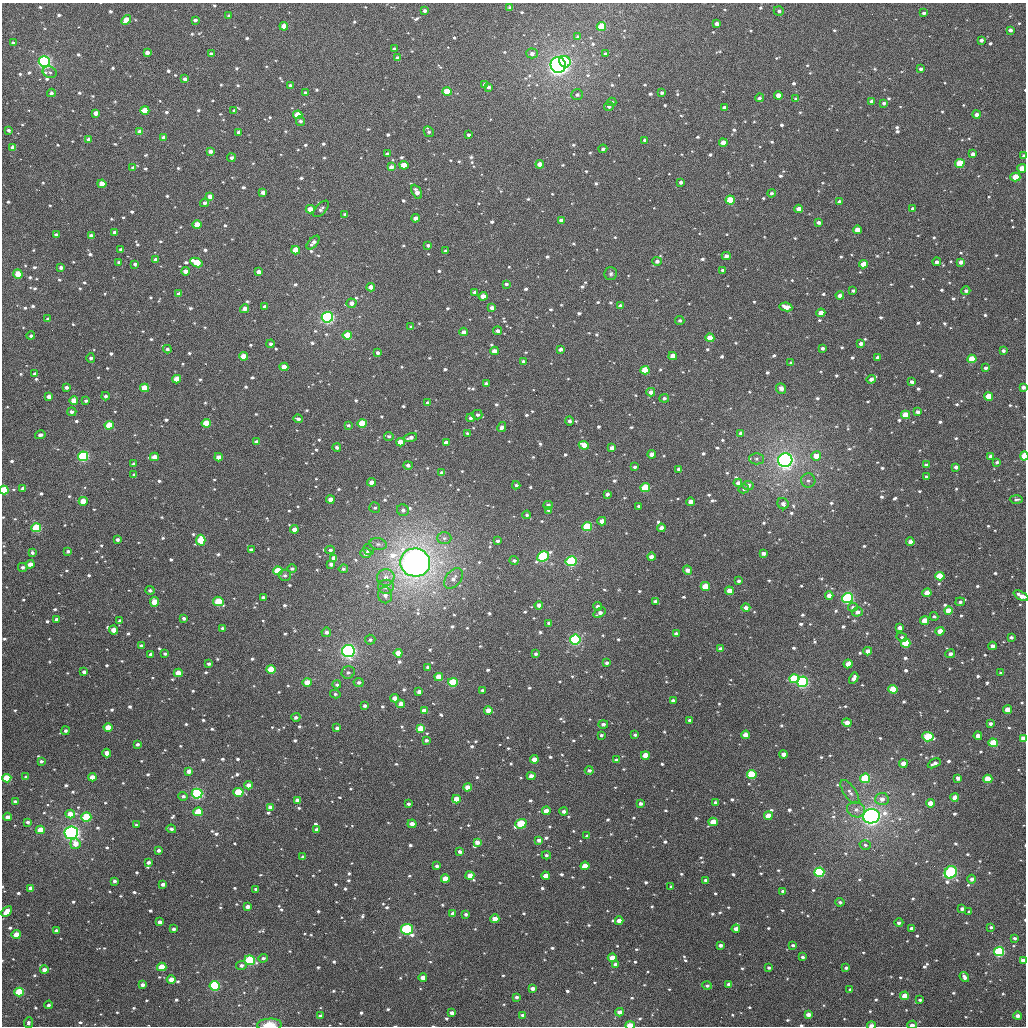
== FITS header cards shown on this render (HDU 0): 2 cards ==
NAXIS1  =                 1024
NAXIS2  =                 1024

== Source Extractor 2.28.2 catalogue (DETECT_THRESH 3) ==
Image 1024 x 1024 px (HDU 0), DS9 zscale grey, 1 PNG px = 1 image px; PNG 1028 x 1028 px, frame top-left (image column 1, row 1024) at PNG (2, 3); each listed source drawn as its Kron ellipse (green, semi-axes under 4 px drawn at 4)
Background 1590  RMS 42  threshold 127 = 3 sigma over >= 5 px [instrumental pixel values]
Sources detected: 1094; of the 1094, the 500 brightest by FLUX_AUTO listed and drawn (594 fainter detections omitted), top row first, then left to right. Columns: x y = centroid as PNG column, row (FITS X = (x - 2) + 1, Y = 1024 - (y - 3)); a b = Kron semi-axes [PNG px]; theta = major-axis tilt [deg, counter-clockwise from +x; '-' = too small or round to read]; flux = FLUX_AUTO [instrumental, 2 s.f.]
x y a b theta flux
510 8 4 3 - 7.4e+03
425 11 4 3 - 8.9e+03
779 11 5 5 - 6.5e+03
924 13 3 3 - 7.2e+03
229 16 4 3 - 6.1e+03
126 20 6 4 47 4.1e+04
195 20 4 3 - 7.6e+03
716 23 4 3 - 1.3e+04
284 26 4 4 - 3.5e+04
601 26 4 4 - 9.9e+04
1010 30 4 3 - 1.0e+04
578 37 4 4 - 7.8e+03
981 40 4 3 - 9.3e+03
13 43 4 3 - 6.0e+03
394 49 4 3 - 6.4e+03
147 53 4 4 - 1.4e+04
532 53 5 5 - 1.2e+04
211 54 4 3 - 9.5e+03
605 54 3 3 - 7.7e+03
397 58 4 3 - 8.7e+03
44 61 5 5 - 4.7e+05
565 62 6 5 - 1.7e+05
558 65 8 7 - 9.8e+05
921 69 4 3 - 9.3e+03
50 72 7 5 -22 7.2e+03
185 79 4 3 - 1.2e+04
485 84 4 3 - 8.9e+03
290 86 4 3 - 1.1e+04
488 87 4 3 - 8.9e+03
447 91 4 4 - 6.9e+04
51 93 4 4 - 7.8e+03
306 93 4 3 - 7.0e+03
662 93 4 3 - 6.1e+03
577 95 6 5 - 6.7e+03
778 95 4 4 - 2.7e+04
759 98 4 4 - 6.7e+03
796 99 4 3 - 8.6e+03
871 101 4 4 - 1.0e+04
612 102 4 3 - 5.9e+03
884 103 4 3 - 6.5e+03
609 106 5 4 - 7.6e+03
724 107 4 3 - 7.2e+03
145 110 4 4 - 4.8e+04
234 111 4 3 - 7.9e+03
96 113 4 3 - 1.8e+04
976 114 4 3 - 1.2e+04
298 115 4 4 - 6.4e+04
300 121 4 4 - 6.3e+03
8 130 4 3 - 6.3e+03
140 132 4 4 - 2.0e+04
238 132 4 4 - 7.2e+03
429 132 6 4 -62 7.8e+03
468 135 3 3 - 5.9e+03
164 138 4 3 - 1.4e+04
88 139 4 3 - 1.2e+04
645 140 4 3 - 8.9e+03
723 143 4 4 - 2.3e+04
13 147 4 4 - 2.3e+04
603 149 4 4 - 7.8e+03
210 151 4 3 - 1.1e+04
387 154 4 3 - 5.8e+03
973 154 4 4 - 1.3e+04
1024 156 3 3 - 8.1e+03
231 158 4 4 - 7.5e+03
960 163 5 4 - 9.3e+04
540 164 4 4 - 2.5e+04
404 165 4 4 - 6.6e+04
391 167 4 3 - 1.6e+04
133 168 4 3 - 9.2e+03
1022 168 4 4 - 3.6e+04
1015 177 5 4 - 5.2e+04
681 182 3 3 - 8.5e+03
102 184 4 4 - 4.0e+04
263 192 4 4 - 1.6e+04
417 192 7 4 -62 1.7e+04
771 193 4 4 - 5.9e+03
210 196 4 4 - 1.9e+04
730 200 4 4 - 8.2e+04
839 201 4 3 - 7.0e+03
204 203 4 4 - 1.1e+04
310 209 4 4 - 2.9e+04
321 209 10 5 48 8.8e+03
799 209 4 4 - 2.5e+04
913 209 4 3 - 8.9e+03
345 214 3 3 - 6.4e+03
415 218 4 3 - 1.7e+04
561 220 4 3 - 1.2e+04
818 222 4 3 - 8.8e+03
197 225 4 4 - 4.4e+04
857 230 4 4 - 2.6e+04
114 232 4 3 - 9.8e+03
56 235 4 3 - 1.0e+04
91 235 4 3 - 1.2e+04
313 243 8 4 49 1.1e+04
428 245 4 3 - 7.0e+03
121 250 4 3 - 1.1e+04
296 250 4 4 - 5.4e+04
446 251 3 3 - 6.8e+03
726 256 4 4 - 1.5e+04
156 259 4 4 - 8.0e+03
657 261 4 4 - 1.0e+04
119 262 3 3 - 6.6e+03
196 262 6 4 -27 7.8e+04
937 262 4 4 - 1.1e+04
961 262 4 3 - 1.6e+04
135 264 3 3 - 6.9e+03
863 264 4 4 - 3.7e+04
61 267 4 3 - 1.0e+04
723 270 4 3 - 6.6e+03
185 271 4 4 - 2.0e+04
258 272 4 4 - 1.8e+04
18 274 5 4 - 6.2e+04
611 274 6 6 - 6.5e+03
506 284 4 3 - 7.0e+03
371 287 4 4 - 2.0e+04
853 291 4 3 - 6.2e+03
966 291 4 4 - 8.1e+03
475 292 4 4 - 1.3e+04
179 294 4 3 - 1.6e+04
840 295 4 3 - 1.5e+04
483 296 4 4 - 2.8e+04
351 303 5 4 - 1.7e+04
264 306 3 3 - 6.1e+03
620 306 4 4 - 1.6e+04
786 307 6 4 -10 2.7e+04
492 308 4 4 - 1.5e+04
244 309 5 4 - 1.3e+04
821 313 4 4 - 3.4e+04
327 317 5 5 - 6.2e+05
48 319 4 3 - 9.8e+03
680 320 4 4 - 5.9e+03
411 327 4 3 - 8.7e+03
497 331 4 4 - 9.4e+03
463 332 4 4 - 1.7e+04
347 335 5 4 - 6.1e+04
31 336 4 4 - 6.2e+03
710 338 4 4 - 4.7e+04
271 344 4 4 - 7.4e+03
861 344 4 3 - 1.3e+04
822 348 4 3 - 8.0e+03
167 349 4 4 - 7.8e+03
561 349 4 3 - 1.1e+04
494 351 4 4 - 2.1e+04
1003 351 4 3 - 8.9e+03
377 353 4 4 - 7.2e+03
244 356 4 4 - 4.3e+04
673 356 4 4 - 3.1e+04
878 357 4 3 - 7.4e+03
91 358 5 3 - 7.9e+03
972 359 4 4 - 8.9e+04
524 362 4 3 - 1.2e+04
791 363 4 3 - 8.0e+03
284 367 4 4 - 3.6e+04
986 368 4 4 - 7.6e+03
645 370 4 4 - 8.8e+04
35 374 4 3 - 9.6e+03
177 379 4 4 - 5.4e+04
871 379 4 4 - 1.5e+04
912 382 4 3 - 7.9e+03
486 384 4 4 - 1.1e+04
66 387 4 3 - 1.0e+04
1023 387 4 3 - 1.1e+04
145 388 4 4 - 8.7e+04
781 389 5 5 - 1.7e+04
651 392 4 4 - 1.9e+04
105 396 4 4 - 7.0e+03
989 396 4 4 - 8.0e+04
49 397 4 4 - 1.8e+04
664 398 4 4 - 6.6e+03
74 401 4 4 - 3.9e+04
86 401 4 3 - 6.6e+03
427 403 4 3 - 1.2e+04
72 412 4 4 - 9.7e+03
918 412 4 3 - 1.1e+04
477 415 5 5 - 8.0e+03
906 415 4 4 - 7.1e+04
470 418 4 4 - 7.1e+03
298 419 4 4 - 9.0e+03
570 421 4 4 - 9.0e+03
206 423 4 4 - 7.5e+04
362 423 4 4 - 1.1e+05
109 425 4 4 - 6.8e+04
348 425 4 3 - 6.2e+03
502 427 5 4 - 9.6e+03
467 433 3 3 - 6.1e+03
741 433 4 4 - 1.1e+04
40 435 5 4 - 1.0e+04
389 436 5 4 - 6.4e+03
410 437 6 4 17 1.2e+04
256 442 4 4 - 1.5e+04
400 442 4 4 - 3.7e+04
446 443 4 4 - 2.1e+04
584 445 5 4 - 4.2e+04
337 447 4 4 - 7.7e+03
612 448 4 4 - 1.9e+04
652 454 4 3 - 1.8e+04
83 456 5 5 - 2.9e+05
816 456 5 4 - 3.8e+04
991 456 4 4 - 1.3e+04
1024 456 4 3 - 1.4e+05
154 457 4 4 - 3.0e+04
218 457 4 4 - 2.0e+04
756 459 7 5 -2 7.5e+03
785 460 7 7 - 1.2e+06
997 462 4 3 - 6.5e+03
134 464 4 3 - 9.0e+03
408 465 5 4 - 8.9e+03
926 465 4 3 - 1.0e+04
635 467 3 3 - 6.6e+03
956 467 4 3 - 1.1e+04
678 469 3 3 - 6.2e+03
442 473 4 3 - 1.4e+04
134 474 4 3 - 6.5e+03
926 477 4 3 - 6.3e+03
808 481 7 7 - 9.7e+03
371 482 4 4 - 1.8e+04
738 483 4 4 - 1.3e+04
516 485 4 3 - 6.4e+03
748 485 5 4 - 1.2e+04
23 488 3 3 - 7.5e+03
645 488 5 4 - 1.6e+05
744 489 5 4 - 6.0e+03
4 490 4 4 - 1.2e+05
607 494 4 3 - 8.8e+03
1016 499 6 4 -2 6.7e+03
330 500 4 4 - 3.1e+04
83 501 4 4 - 5.2e+04
690 502 4 4 - 2.0e+04
783 504 6 5 - 1.4e+04
548 505 4 4 - 9.3e+03
639 506 3 3 - 6.5e+03
375 508 5 5 - 5.9e+03
403 510 6 5 - 8.8e+03
549 510 4 4 - 7.6e+03
527 515 4 4 - 6.2e+03
602 521 4 4 - 2.3e+04
587 526 5 4 - 1.2e+05
36 528 5 4 - 1.4e+05
661 528 4 3 - 1.4e+04
294 529 4 4 - 2.2e+04
444 538 7 6 - 9.3e+03
117 539 4 3 - 8.7e+03
201 540 5 4 - 8.8e+04
498 541 3 3 - 8.2e+03
910 542 4 4 - 1.8e+04
378 544 8 5 -9 9.3e+03
251 550 4 3 - 8.7e+03
330 550 5 4 - 6.2e+03
368 550 6 5 - 8.2e+03
68 551 4 3 - 7.5e+03
32 553 4 3 - 6.5e+03
366 553 5 5 - 1.9e+04
763 553 4 3 - 1.1e+04
543 556 6 5 - 3.7e+05
651 557 4 4 - 1.9e+04
334 558 4 4 - 2.4e+04
514 561 4 4 - 8.3e+03
571 561 5 5 - 2.4e+05
415 562 15 14 - 2.2e+06
30 564 4 3 - 2.3e+04
331 564 4 3 - 9.9e+03
23 567 5 4 - 7.2e+03
292 569 5 4 - 6.5e+03
343 569 4 4 - 5.9e+03
687 570 4 4 - 1.7e+04
278 571 5 4 - 1.3e+05
285 575 6 5 - 7.8e+03
940 576 4 4 - 9.5e+04
386 577 9 8 - 2.0e+04
453 578 12 7 52 1.7e+04
739 581 3 3 - 7.4e+03
386 587 8 7 - 1.6e+04
705 587 4 4 - 6.4e+04
150 590 4 4 - 7.5e+03
729 591 4 4 - 3.4e+04
927 593 4 4 - 3.9e+04
385 595 8 7 - 1.4e+04
829 595 4 4 - 2.2e+04
1021 596 8 4 -27 2.4e+04
263 597 4 3 - 7.0e+03
848 598 5 5 - 3.6e+05
218 601 5 4 - 1.0e+05
655 601 4 3 - 6.8e+03
154 602 5 4 - 4.9e+04
960 602 5 4 - 7.7e+03
539 605 4 4 - 1.5e+04
597 606 4 3 - 1.0e+04
853 607 5 4 - 1.2e+04
746 608 4 4 - 1.2e+04
948 610 4 4 - 3.9e+04
857 612 5 4 - 1.6e+04
600 613 7 4 34 1.4e+04
934 616 4 4 - 6.0e+03
184 618 4 3 - 8.4e+03
57 620 4 3 - 1.2e+04
120 621 4 3 - 1.3e+04
925 621 4 4 - 4.7e+04
549 623 4 3 - 6.7e+03
222 628 4 3 - 6.9e+03
900 628 4 4 - 1.7e+04
113 630 4 4 - 3.2e+04
940 631 4 4 - 3.1e+04
326 632 5 4 - 9.7e+03
676 634 4 3 - 7.6e+03
902 637 5 4 - 8.4e+03
1011 637 4 3 - 6.7e+03
370 640 5 5 - 6.4e+03
575 640 5 5 - 4.5e+05
906 643 5 4 - 1.1e+05
141 646 4 3 - 9.9e+03
992 646 4 4 - 1.6e+04
721 649 4 4 - 1.5e+04
348 651 6 6 - 8.6e+05
868 651 4 4 - 2.2e+04
398 653 4 4 - 4.3e+04
151 654 4 3 - 1.2e+04
165 654 4 3 - 6.2e+03
536 654 4 3 - 6.7e+03
950 654 5 4 - 9.5e+03
607 663 4 3 - 7.5e+03
209 664 4 3 - 6.3e+03
848 664 4 4 - 2.9e+04
428 667 4 3 - 1.1e+04
271 669 4 4 - 9.3e+04
84 672 4 3 - 1.1e+04
348 672 6 6 - 6.4e+03
178 673 4 4 - 4.7e+04
1001 673 4 3 - 7.1e+03
439 677 4 4 - 5.5e+04
854 678 6 4 60 1.5e+04
794 679 5 4 - 2.2e+05
307 682 4 4 - 4.0e+04
359 682 5 4 - 7.9e+03
453 682 5 4 - 1.6e+05
802 682 5 5 - 3.5e+05
337 685 4 4 - 6.3e+03
893 689 5 4 - 1.1e+05
482 690 4 3 - 6.5e+03
419 692 4 3 - 1.3e+04
335 694 5 4 - 5.9e+03
395 698 4 4 - 2.8e+04
673 701 4 3 - 1.3e+04
401 704 4 4 - 2.7e+04
365 706 3 3 - 8.1e+03
424 710 4 4 - 2.0e+04
488 710 4 4 - 2.6e+04
1008 710 4 4 - 4.9e+04
296 717 4 4 - 8.0e+03
689 720 3 3 - 6.5e+03
847 723 4 4 - 2.3e+04
990 723 4 3 - 9.6e+03
603 724 5 4 - 9.3e+03
108 728 4 4 - 6.2e+04
337 728 4 3 - 1.0e+04
421 729 4 4 - 6.7e+04
65 731 4 4 - 6.8e+03
601 735 4 3 - 6.0e+03
635 735 3 3 - 6.1e+03
745 735 4 4 - 3.1e+04
978 736 4 4 - 2.6e+04
928 737 5 4 - 1.3e+05
1023 738 4 4 - 3.2e+04
426 740 4 3 - 7.3e+03
993 743 5 4 - 9.7e+04
137 744 3 3 - 7.1e+03
107 753 4 4 - 2.4e+04
783 754 4 4 - 1.9e+04
645 755 4 4 - 5.2e+04
534 759 4 4 - 3.2e+04
616 760 4 3 - 9.5e+03
41 761 3 3 - 7.3e+03
934 763 7 4 26 1.2e+04
903 764 4 4 - 2.9e+04
589 770 4 4 - 8.2e+03
189 771 4 3 - 1.8e+04
752 774 5 4 - 1.7e+05
531 776 4 4 - 1.8e+04
26 777 4 3 - 9.4e+03
92 777 4 4 - 2.3e+04
7 778 5 4 - 8.7e+04
865 778 5 4 - 1.3e+05
958 778 4 3 - 1.4e+04
988 779 4 4 - 7.7e+04
248 785 4 4 - 1.9e+04
467 787 4 4 - 3.1e+04
238 792 5 4 - 1.6e+05
850 792 14 6 -56 1.5e+04
197 794 5 5 - 4.9e+05
183 796 4 4 - 8.3e+03
955 797 4 4 - 2.9e+04
456 799 4 4 - 3.6e+04
882 799 7 6 - 1.9e+04
297 800 4 3 - 1.7e+04
15 801 4 3 - 7.6e+03
715 802 4 4 - 7.1e+03
640 803 4 3 - 1.0e+04
930 803 4 4 - 3.1e+04
408 804 3 3 - 6.7e+03
270 807 4 4 - 1.5e+04
856 810 9 7 -16 1.6e+04
546 811 4 4 - 3.6e+04
564 811 4 4 - 1.1e+04
198 812 5 4 - 9.2e+04
70 814 5 4 - 3.6e+04
768 816 4 4 - 4.6e+04
871 816 8 7 - 1.2e+06
7 817 4 3 - 1.8e+04
86 817 5 4 - 1.4e+05
28 822 4 3 - 7.8e+03
713 822 4 4 - 4.7e+04
412 824 4 4 - 1.8e+04
521 824 6 4 19 2.0e+05
136 825 3 3 - 6.6e+03
171 829 4 4 - 7.8e+03
40 830 4 4 - 5.7e+04
317 830 4 4 - 1.6e+04
71 833 7 6 - 6.8e+05
587 836 4 3 - 6.4e+03
539 840 4 3 - 1.3e+04
477 842 4 4 - 1.8e+04
75 844 5 5 - 3.0e+04
865 845 6 4 -16 5.9e+03
159 850 3 3 - 8.8e+03
459 851 4 4 - 8.5e+03
546 855 4 4 - 6.5e+03
303 857 4 3 - 1.0e+04
148 862 4 3 - 8.9e+03
437 866 3 3 - 8.5e+03
585 866 4 4 - 5.5e+04
819 872 5 4 - 4.0e+05
951 872 7 5 54 3.7e+05
470 876 4 4 - 3.7e+04
546 876 4 4 - 3.6e+04
445 879 4 4 - 5.1e+04
972 879 4 4 - 1.1e+04
706 880 4 3 - 9.7e+03
114 881 3 3 - 7.8e+03
163 884 4 3 - 1.3e+04
671 886 4 3 - 6.7e+03
31 888 4 4 - 3.2e+04
256 889 3 3 - 6.3e+03
783 891 4 3 - 1.2e+04
840 902 4 3 - 6.8e+03
247 907 4 3 - 1.6e+04
962 909 4 3 - 9.8e+03
7 911 6 4 44 4.5e+04
969 912 4 3 - 6.2e+03
453 914 4 4 - 2.0e+04
466 914 3 3 - 6.7e+03
495 919 4 4 - 3.2e+04
619 921 4 4 - 2.5e+04
159 922 4 3 - 1.3e+04
899 923 4 4 - 8.4e+03
991 927 4 3 - 6.0e+03
912 928 4 3 - 1.6e+04
174 929 4 3 - 7.8e+03
407 929 6 5 - 4.0e+05
736 929 4 4 - 2.1e+04
56 931 4 3 - 1.6e+04
16 934 4 4 - 4.1e+04
1015 938 3 3 - 6.2e+03
720 945 4 3 - 1.1e+04
793 945 4 3 - 6.4e+03
999 952 5 4 - 4.4e+05
802 957 3 3 - 6.5e+03
263 958 5 4 - 7.7e+03
612 958 4 4 - 3.3e+04
250 960 5 4 - 2.1e+05
1023 960 4 3 - 1.5e+04
615 964 4 4 - 1.2e+04
241 965 5 4 - 9.3e+03
162 967 4 4 - 6.9e+04
769 968 3 3 - 6.2e+03
846 968 4 3 - 8.2e+03
44 970 4 4 - 1.6e+04
964 977 5 4 - 1.1e+04
423 978 4 4 - 2.4e+04
171 980 4 4 - 3.3e+04
729 984 4 3 - 1.3e+04
143 985 4 3 - 1.3e+04
214 986 5 5 - 3.8e+05
707 986 5 4 - 8.0e+03
533 988 4 3 - 1.5e+04
850 990 4 3 - 7.0e+03
19 992 5 4 - 1.3e+05
905 996 4 4 - 4.0e+04
517 997 3 3 - 8.9e+03
920 1000 4 3 - 5.9e+03
49 1005 4 3 - 8.4e+03
620 1012 4 3 - 2.0e+04
452 1013 4 3 - 1.4e+04
808 1014 4 4 - 1.8e+04
523 1015 4 3 - 8.2e+03
320 1016 4 3 - 7.6e+03
1018 1016 4 4 - 1.7e+04
28 1023 5 4 - 7.4e+03
269 1025 12 6 3 4.0e+04
630 1025 4 3 - 7.1e+04
871 1025 4 3 - 1.7e+04
912 1025 5 3 - 1.0e+04
At the frame edge (FLAGS 8, measured only in part): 12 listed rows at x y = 1024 156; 1022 168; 1023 387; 1024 456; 4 490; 1021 596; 1023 738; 1023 960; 269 1025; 630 1025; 871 1025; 912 1025
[594 fainter detections neither listed nor drawn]

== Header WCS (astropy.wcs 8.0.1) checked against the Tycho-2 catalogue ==
Header WCS as astropy/WCSLIB reads it (applying the file's SIP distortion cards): RA---TAN-SIP/DEC--TAN-SIP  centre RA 02:41:23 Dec +19:53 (40.34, +19.89 deg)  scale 8.67 arcsec/px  FOV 148.0' x 148.0'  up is +178 deg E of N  parity flipped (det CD > 0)
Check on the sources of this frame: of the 60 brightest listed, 60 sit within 12.5 arcsec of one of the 180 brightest Tycho-2 stars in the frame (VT <= 11.83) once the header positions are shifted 0.24 arcsec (0.20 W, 0.14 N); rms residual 4.18 arcsec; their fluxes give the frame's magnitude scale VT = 22.82 - 2.5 log10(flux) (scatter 0.20 mag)
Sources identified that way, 195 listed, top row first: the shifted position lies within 12.5 arcsec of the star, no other Tycho-2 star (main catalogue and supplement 1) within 25.0 arcsec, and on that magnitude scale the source's flux lands within +1.5 / -3 mag of the star's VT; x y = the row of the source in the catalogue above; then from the Tycho-2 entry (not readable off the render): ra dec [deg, ICRS J2000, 3 dp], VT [Tycho-2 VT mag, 2 dp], TYC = Tycho-2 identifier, HIP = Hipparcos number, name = IAU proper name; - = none
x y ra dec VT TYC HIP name
126 20 41.380 +18.731 11.57 1226-1631-1 - -
284 26 40.979 +18.733 11.46 1226-1021-1 - -
601 26 40.172 +18.703 10.07 1226-234-1 - -
1010 30 39.133 +18.668 12.51 1219-1941-1 - -
147 53 41.324 +18.808 12.49 1226-1749-1 - -
397 58 40.687 +18.798 12.78 1226-659-1 - -
44 61 41.585 +18.838 8.34 1226-1551-1 12932 -
565 62 40.261 +18.792 9.53 1226-73-1 - -
447 91 40.558 +18.875 10.59 1226-304-1 - -
778 95 39.714 +18.850 11.69 1219-1246-1 - -
145 110 41.324 +18.947 11.23 1226-1619-1 - -
234 111 41.097 +18.940 12.53 1226-863-1 - -
96 113 41.449 +18.958 11.89 1226-1583-1 - -
976 114 39.208 +18.875 12.25 1219-202-1 - -
298 115 40.935 +18.945 10.54 1226-864-1 - -
140 132 41.335 +18.999 11.64 1226-1728-1 - -
645 140 40.049 +18.972 12.56 1226-1970-1 - -
723 143 39.850 +18.970 11.34 1219-1776-1 - -
13 147 41.657 +19.048 11.66 1226-1912-1 - -
973 154 39.213 +18.970 12.56 1219-822-1 - -
960 163 39.245 +18.994 10.23 1219-1642-1 12187 -
404 165 40.660 +19.057 10.78 1226-1050-1 - -
1022 168 39.086 +18.999 12.59 1219-1213-1 - -
1015 177 39.102 +19.021 11.01 1219-1522-1 - -
102 184 41.427 +19.128 11.42 1226-1525-1 - -
417 192 40.624 +19.121 11.95 1226-206-1 - -
210 196 41.151 +19.148 12.34 1226-976-1 - -
730 200 39.825 +19.107 10.34 1219-84-1 - -
310 209 40.894 +19.171 11.35 1226-955-1 - -
799 209 39.650 +19.122 11.73 1219-434-1 - -
415 218 40.625 +19.183 12.35 1226-614-1 - -
561 220 40.254 +19.174 12.56 1226-374-1 - -
197 225 41.181 +19.218 10.70 1226-906-1 - -
857 230 39.498 +19.165 12.21 1219-1150-1 - -
114 232 41.391 +19.243 12.46 1226-1539-1 - -
428 245 40.590 +19.247 12.45 1226-295-1 - -
296 250 40.927 +19.271 10.88 1226-860-1 - -
196 262 41.178 +19.309 10.85 1226-830-1 - -
135 264 41.336 +19.318 11.74 1226-1403-1 - -
863 264 39.478 +19.247 11.36 1219-149-1 - -
185 271 41.207 +19.331 12.00 1226-815-1 - -
18 274 41.633 +19.351 10.84 1226-1299-1 - -
371 287 40.733 +19.352 12.07 1226-805-1 - -
840 295 39.535 +19.325 12.22 1219-1037-1 - -
483 296 40.445 +19.364 11.37 1226-938-1 - -
620 306 40.094 +19.374 12.02 1226-984-1 - -
492 308 40.421 +19.391 12.69 1226-1960-1 - -
821 313 39.581 +19.370 11.32 1219-1666-1 - -
327 317 40.837 +19.429 8.36 1226-710-1 12709 -
463 332 40.491 +19.452 12.28 1226-909-1 - -
347 335 40.787 +19.471 10.62 1226-675-1 - -
710 338 39.862 +19.441 11.05 1219-1323-1 - -
494 351 40.411 +19.495 11.77 1226-1060-1 - -
1003 351 39.111 +19.440 12.80 1219-1013-1 - -
377 353 40.708 +19.510 12.93 1226-645-1 - -
244 356 41.050 +19.531 11.47 1226-626-1 - -
673 356 39.955 +19.489 11.19 1219-1245-1 - -
972 359 39.190 +19.464 10.84 1219-1709-1 - -
284 367 40.946 +19.553 11.43 1226-622-1 - -
645 370 40.024 +19.526 10.61 1226-1937-1 - -
177 379 41.218 +19.591 11.13 1226-589-1 12824 -
1023 387 39.056 +19.525 12.45 1219-1645-1 - -
145 388 41.300 +19.615 10.98 1226-1687-1 - -
651 392 40.006 +19.578 12.32 1226-444-1 - -
989 396 39.144 +19.552 11.06 1219-304-1 - -
49 397 41.544 +19.644 12.00 1226-1599-1 - -
74 401 41.480 +19.652 11.04 1226-1867-1 - -
906 415 39.352 +19.605 10.70 1219-560-1 - -
206 423 41.140 +19.695 10.60 1226-483-1 - -
362 423 40.741 +19.682 10.40 1226-501-1 - -
109 425 41.388 +19.709 10.75 1226-1407-1 - -
400 442 40.641 +19.723 11.30 1226-1373-1 - -
446 443 40.524 +19.720 12.27 1226-1062-1 - -
584 445 40.171 +19.713 11.10 1226-991-1 - -
652 454 39.997 +19.727 12.15 1219-322-1 - -
83 456 41.451 +19.786 9.02 1226-1301-1 - -
816 456 39.576 +19.714 11.90 1219-564-1 - -
1024 456 39.042 +19.691 10.04 1219-138-1 - -
154 457 41.269 +19.781 11.83 1226-470-1 - -
218 457 41.105 +19.776 11.48 1226-460-1 - -
785 460 39.656 +19.728 7.35 1219-395-1 12319 -
371 482 40.711 +19.823 11.83 1226-497-1 - -
645 488 40.010 +19.809 10.29 1226-510-1 - -
4 490 41.651 +19.873 10.24 1226-1131-1 - -
330 500 40.815 +19.868 11.72 1226-530-1 - -
83 501 41.447 +19.893 11.02 1226-1451-1 - -
548 505 40.257 +19.861 12.04 1226-573-1 - -
602 521 40.118 +19.894 11.50 1226-697-1 - -
587 526 40.155 +19.908 9.87 1226-236-1 - -
36 528 41.565 +19.961 9.81 1226-1199-1 - -
201 540 41.143 +19.978 10.40 1226-592-1 - -
910 542 39.326 +19.910 12.36 1219-253-1 - -
543 556 40.265 +19.985 9.10 1226-913-1 - -
571 561 40.192 +19.993 9.12 1226-477-1 - -
415 562 40.591 +20.011 5.73 1229-1969-1 12640 -
30 564 41.578 +20.049 11.40 1229-958-1 - -
687 570 39.894 +20.002 12.26 1222-477-1 - -
278 571 40.943 +20.044 10.41 1229-51-1 - -
940 576 39.246 +19.989 10.63 1219-299-1 - -
705 587 39.846 +20.040 10.78 1222-796-1 - -
729 591 39.783 +20.048 11.64 1222-1293-1 - -
927 593 39.277 +20.032 11.22 1222-1153-1 - -
829 595 39.527 +20.048 11.94 1222-36-1 - -
1021 596 39.035 +20.029 12.11 1222-1200-1 - -
848 598 39.480 +20.053 8.74 1222-663-1 12266 -
218 601 41.093 +20.123 10.14 1229-87-1 - -
154 602 41.256 +20.129 11.19 1229-104-1 - -
960 602 39.191 +20.049 12.39 1222-1076-1 - -
948 610 39.220 +20.071 10.88 1222-693-1 - -
857 612 39.452 +20.085 11.92 1222-1150-1 - -
925 621 39.280 +20.098 11.34 1222-2049-1 - -
113 630 41.359 +20.200 11.83 1229-1028-1 - -
940 631 39.239 +20.122 11.60 1222-915-1 - -
575 640 40.173 +20.181 8.83 1229-551-1 - -
906 643 39.326 +20.155 10.12 1222-2041-1 - -
992 646 39.103 +20.152 12.11 1222-505-1 - -
868 651 39.422 +20.178 11.77 1222-916-1 - -
398 653 40.626 +20.231 11.27 1229-190-1 - -
848 664 39.471 +20.212 11.26 1222-1178-1 - -
271 669 40.950 +20.282 10.50 1229-235-1 - -
178 673 41.188 +20.299 11.16 1229-256-1 - -
439 677 40.520 +20.285 11.18 1229-97-1 - -
854 678 39.456 +20.247 12.54 1222-1287-1 - -
794 679 39.608 +20.252 10.12 1222-707-1 - -
307 682 40.857 +20.310 11.50 1229-252-1 - -
453 682 40.484 +20.297 9.84 1229-1936-1 - -
802 682 39.586 +20.259 8.68 1222-1024-1 - -
893 689 39.353 +20.267 10.33 1222-93-1 - -
395 698 40.631 +20.340 11.19 1229-277-1 - -
401 704 40.614 +20.353 11.71 1229-1792-1 - -
424 710 40.554 +20.367 12.46 1229-38-1 - -
488 710 40.389 +20.361 11.75 1229-1867-1 - -
1008 710 39.056 +20.303 11.28 1222-132-1 - -
108 728 41.363 +20.436 11.11 1229-1103-1 - -
421 729 40.560 +20.411 10.78 1229-504-1 - -
745 735 39.726 +20.393 11.53 1222-33-1 - -
928 737 39.258 +20.377 9.90 1222-717-1 - -
1023 738 39.012 +20.371 11.87 1222-1189-1 - -
993 743 39.089 +20.385 10.29 1222-937-1 - -
107 753 41.365 +20.497 12.03 1229-1121-1 - -
645 755 39.980 +20.453 11.71 1222-725-1 - -
534 759 40.266 +20.474 11.56 1229-496-1 - -
903 764 39.317 +20.445 11.48 1222-1191-1 - -
752 774 39.706 +20.488 10.11 1222-337-1 - -
531 776 40.272 +20.514 12.20 1229-45-1 - -
92 777 41.400 +20.557 11.71 1229-755-1 - -
7 778 41.620 +20.566 10.29 1229-616-1 - -
865 778 39.414 +20.485 9.90 1222-1009-1 - -
988 779 39.098 +20.472 10.95 1222-488-1 - -
248 785 40.998 +20.563 12.26 1229-168-1 - -
238 792 41.023 +20.581 10.65 1229-133-1 - -
197 794 41.129 +20.588 8.75 1229-107-1 - -
955 797 39.181 +20.520 11.94 1222-988-1 - -
456 799 40.461 +20.577 11.53 1229-414-1 - -
297 800 40.870 +20.595 12.12 1229-94-1 - -
930 803 39.243 +20.537 11.22 1222-1255-1 - -
546 811 40.229 +20.597 11.10 1229-105-1 - -
198 812 41.124 +20.631 10.64 1229-7-1 - -
768 816 39.658 +20.585 11.35 1222-49-1 - -
871 816 39.393 +20.575 7.02 1222-509-1 12238 -
86 817 41.411 +20.653 9.94 1229-568-1 - -
713 822 39.799 +20.606 11.01 1222-827-1 - -
521 824 40.293 +20.630 9.89 1229-1805-1 - -
40 830 41.529 +20.688 11.13 1229-608-1 - -
71 833 41.449 +20.693 7.68 1229-893-1 12899 -
477 842 40.404 +20.679 12.38 1229-333-1 - -
75 844 41.437 +20.718 11.97 1229-630-1 - -
585 866 40.124 +20.725 11.19 1229-111-1 - -
819 872 39.521 +20.716 9.19 1222-989-1 - -
951 872 39.182 +20.701 8.59 1222-1127-1 12161 -
470 876 40.419 +20.760 11.60 1229-545-1 - -
546 876 40.224 +20.753 11.42 1229-1948-1 - -
445 879 40.483 +20.770 11.36 1229-1808-1 12591 -
31 888 41.548 +20.829 11.73 1229-623-1 - -
7 911 41.607 +20.885 12.35 1229-1112-1 - -
453 914 40.459 +20.853 12.30 1229-234-1 - -
495 919 40.350 +20.861 11.53 1229-415-1 - -
619 921 40.030 +20.854 11.70 1229-1816-1 - -
159 922 41.214 +20.899 12.17 1229-336-1 - -
407 929 40.575 +20.894 9.07 1229-48-1 - -
736 929 39.728 +20.861 11.93 1222-84-1 - -
16 934 41.582 +20.942 11.35 1229-804-1 - -
999 952 39.048 +20.886 9.15 1222-1095-1 - -
612 958 40.043 +20.943 11.32 1229-1845-1 - -
250 960 40.978 +20.984 9.43 1229-279-1 - -
162 967 41.204 +21.008 10.79 1229-181-1 - -
423 978 40.530 +21.009 12.28 1229-1783-1 - -
171 980 41.179 +21.037 11.35 1229-119-1 - -
729 984 39.740 +20.995 12.82 1222-608-1 - -
214 986 41.066 +21.049 9.23 1229-1130-1 - -
19 992 41.569 +21.080 9.97 1229-832-1 - -
905 996 39.286 +21.004 11.25 1222-852-1 - -
808 1014 39.532 +21.059 12.13 1222-560-1 - -
630 1025 39.990 +21.106 11.02 1222-169-1 - -
871 1025 39.368 +21.079 12.31 1222-1098-1 - -